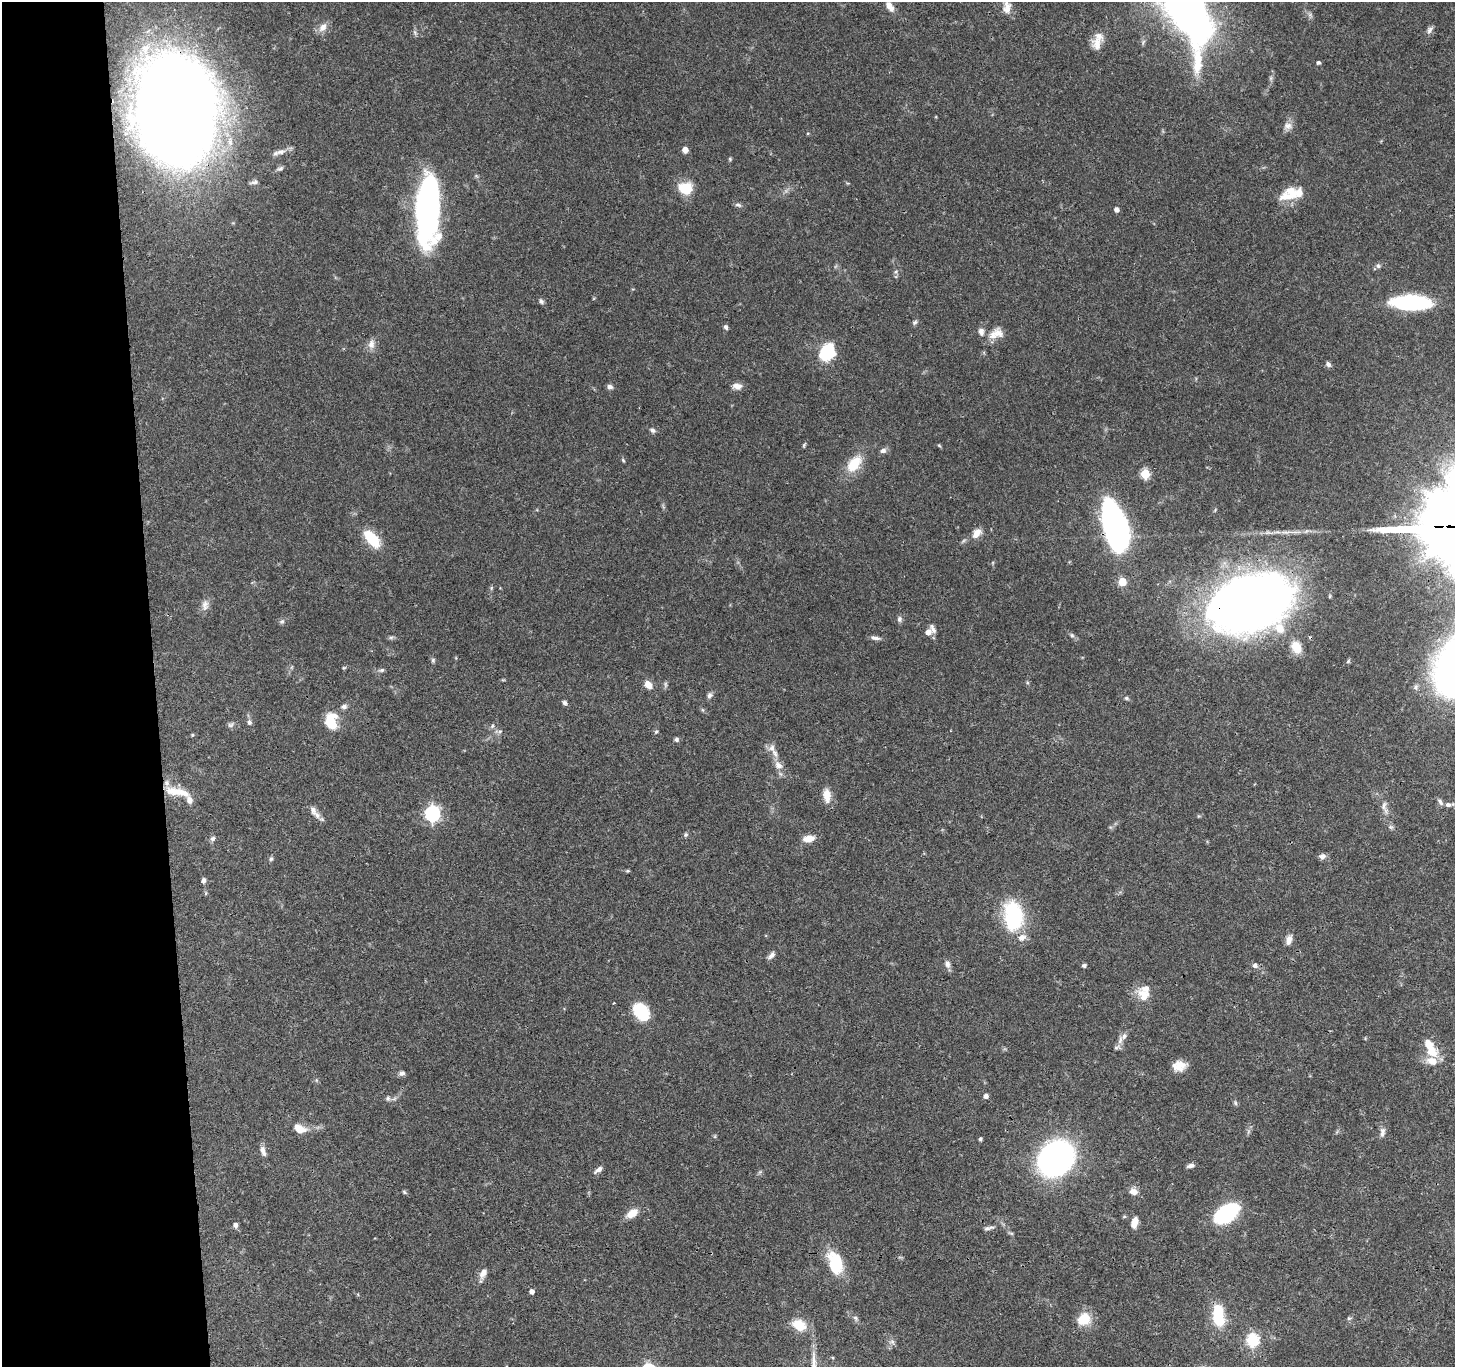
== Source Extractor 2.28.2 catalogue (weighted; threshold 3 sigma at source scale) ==
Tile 4 of 3 x 3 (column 1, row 2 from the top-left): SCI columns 2-1454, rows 1485-2849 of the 4360 x 4336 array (HDU 1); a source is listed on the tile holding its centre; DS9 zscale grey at full resolution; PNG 1457 x 1369 px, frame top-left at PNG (2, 2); no overlay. Shown black and unused: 11% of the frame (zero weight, under 3 of 4 exposures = <1% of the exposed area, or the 3 px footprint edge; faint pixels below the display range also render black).
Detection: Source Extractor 2.28.2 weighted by HDU 2 'WHT'; one run over the whole footprint, this tile lists its part. Background 0.0438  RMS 0.0028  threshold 0.0126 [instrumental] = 3 sigma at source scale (4.5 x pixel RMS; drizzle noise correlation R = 1.50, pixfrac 1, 0.05/0.05 arcsec/px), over >= 5 px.
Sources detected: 147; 1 too faint to see at this stretch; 1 inside a brighter object's white glare — not listed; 14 inside a brighter listed object's ellipse — not listed separately; the other 131 listed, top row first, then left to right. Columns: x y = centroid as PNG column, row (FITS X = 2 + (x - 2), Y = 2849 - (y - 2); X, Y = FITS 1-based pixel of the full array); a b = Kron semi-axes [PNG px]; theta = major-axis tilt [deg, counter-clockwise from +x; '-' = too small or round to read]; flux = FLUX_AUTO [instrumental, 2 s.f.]
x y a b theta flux
890 6 14 7 -57 2.1
1007 7 17 9 -88 2.5
1189 17 56 32 -48 130
323 27 14 9 51 2.1
1430 30 11 6 52 0.95
415 32 8 5 -71 0.64
1097 44 18 13 82 3.1
145 48 10 9 - 1.8
1198 61 39 12 87 8.2
1318 62 5 4 - 0.49
176 111 59 42 -88 1100
1288 126 13 9 -9 1.7
685 150 6 5 - 1.9
280 152 14 7 9 1.8
730 159 5 4 - 0.34
280 168 9 6 20 0.76
254 182 12 5 14 0.82
685 188 16 13 -10 6.6
1288 196 23 16 31 6
738 205 10 5 -23 0.74
428 208 63 19 88 97
1116 209 5 5 - 1.1
1378 266 6 6 - 0.65
896 272 6 5 - 0.55
541 301 8 5 -51 0.69
1414 301 38 14 -2 26
915 322 7 6 - 0.64
726 327 6 5 - 0.76
996 333 20 13 22 3.4
371 344 13 9 80 1.8
827 351 18 14 59 13
1328 364 7 5 -44 0.92
737 386 12 8 -6 1.8
610 387 7 6 - 0.92
652 430 8 6 -30 0.8
804 445 8 4 66 0.4
939 445 5 4 - 0.31
883 451 8 6 13 1.1
623 460 6 3 -47 0.34
854 464 26 15 51 7
1145 474 5 5 - 15
1115 527 45 19 -75 92
977 533 13 8 49 2.7
372 539 23 11 -49 8.7
1122 582 5 5 - 7.5
491 588 6 4 72 0.39
1251 602 55 36 20 410
205 605 15 9 87 1.8
899 619 8 6 88 0.8
282 621 8 5 29 0.62
928 632 7 6 - 2.1
1072 635 7 5 -45 0.55
391 637 7 4 1 0.53
875 638 13 5 -10 1.1
1296 647 15 12 -60 4.4
433 660 6 5 - 0.49
1348 661 6 5 - 0.41
344 668 5 3 - 0.29
381 670 8 5 8 0.64
648 685 8 6 -51 3.2
1416 687 7 7 - 0.8
710 695 8 6 63 0.87
1126 698 7 5 -16 0.51
565 703 5 5 - 0.93
344 707 9 6 18 0.92
703 710 6 4 -70 0.37
331 721 19 13 -83 7.5
249 722 7 6 - 0.85
231 725 9 6 24 0.78
492 726 6 5 - 0.56
500 731 6 5 - 0.56
656 732 6 4 61 0.45
192 735 4 4 - 0.3
676 739 7 5 -47 0.57
775 754 13 7 -63 1.7
778 765 13 9 -40 2.1
178 792 35 9 -12 5.4
827 796 19 10 -86 3.2
1449 804 12 6 4 1.1
1384 806 14 7 83 1.6
314 812 21 7 -54 1.9
432 814 7 6 - 74
1198 816 6 4 90 0.27
686 835 6 6 - 0.53
213 838 7 6 - 0.75
808 839 13 8 10 3
1322 856 9 7 8 1.1
271 859 7 5 73 0.53
628 871 6 4 18 0.34
204 880 7 5 88 0.81
1013 916 30 18 -84 25
1289 940 13 7 75 1.7
771 956 11 6 42 1.1
947 964 11 7 -70 1.2
1084 965 5 4 - 0.59
1255 965 7 6 - 0.95
1143 995 21 14 -48 4.2
614 1003 2 2 - 0.24
641 1012 19 14 -51 11
1120 1040 13 6 78 1.5
1432 1052 18 14 -44 5.2
1179 1066 15 11 11 3.5
402 1073 8 6 21 0.82
316 1080 6 4 -72 0.37
986 1096 4 4 - 1.2
388 1098 7 6 - 0.72
1235 1103 8 4 -81 0.48
300 1129 13 8 -24 3.9
1382 1132 13 6 80 1.3
980 1139 4 4 - 0.48
263 1151 14 6 -72 1.5
1056 1158 22 18 45 140
1191 1166 8 4 9 1.1
598 1170 11 5 35 1.3
1133 1191 10 8 -16 1.8
404 1192 6 4 -51 0.43
632 1213 14 8 34 3.7
1226 1214 21 12 33 35
1134 1223 9 5 74 3.8
235 1225 6 5 - 0.98
987 1229 10 6 8 0.79
835 1263 28 15 -74 11
483 1273 14 8 62 2
532 1292 5 4 - 1.2
1218 1316 22 11 -83 12
855 1318 7 5 -45 0.6
1349 1318 6 5 - 0.48
1084 1319 16 14 22 5.8
799 1325 14 10 -26 6.2
1252 1340 6 6 - 31
892 1342 8 6 -13 0.76
Overlapping masked pixels (flux is a lower limit): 3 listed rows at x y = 176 111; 1115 527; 1251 602
Isophote crosses this tile's border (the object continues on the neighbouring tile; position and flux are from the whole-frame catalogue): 2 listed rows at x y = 1007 7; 1189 17